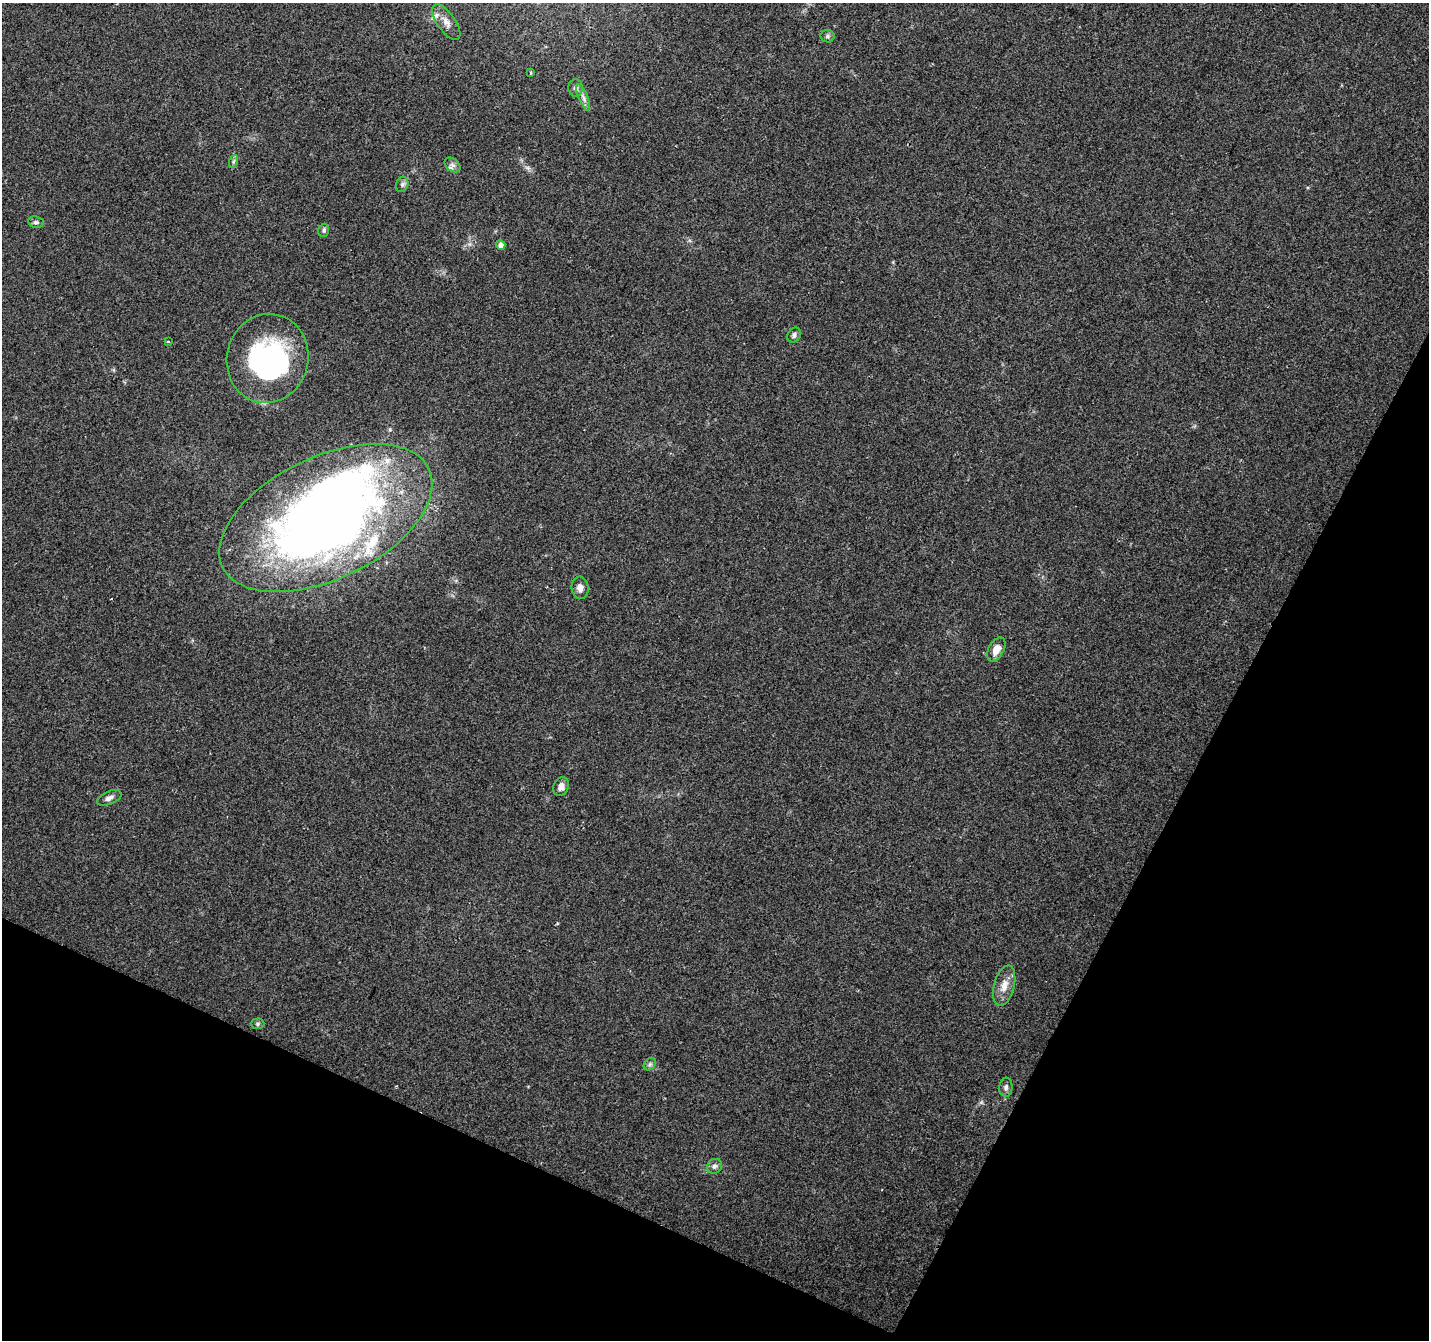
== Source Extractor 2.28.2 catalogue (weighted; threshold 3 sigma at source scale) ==
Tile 15 of 4 x 4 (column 3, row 4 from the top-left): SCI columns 2856-4282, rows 205-1542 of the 5720 x 5825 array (HDU 1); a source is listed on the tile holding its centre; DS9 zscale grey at full resolution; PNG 1431 x 1342 px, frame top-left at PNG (2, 3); each listed source drawn as its Kron ellipse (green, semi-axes under 4 px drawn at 4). Shown black and unused: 24% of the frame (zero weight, under 2 of 3 exposures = <1% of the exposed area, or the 3 px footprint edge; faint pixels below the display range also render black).
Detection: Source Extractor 2.28.2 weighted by HDU 2 'WHT'; one run over the whole footprint, this tile lists its part. Background 0.0704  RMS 0.0063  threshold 0.0286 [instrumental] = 3 sigma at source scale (4.5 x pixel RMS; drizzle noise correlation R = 1.50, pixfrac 1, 0.0396/0.0396 arcsec/px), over >= 5 px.
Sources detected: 34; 6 inside a brighter object's white glare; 1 cosmic-ray / hot-pixel residue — neither listed nor drawn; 3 inside a brighter listed object's ellipse — not listed separately; the other 24 listed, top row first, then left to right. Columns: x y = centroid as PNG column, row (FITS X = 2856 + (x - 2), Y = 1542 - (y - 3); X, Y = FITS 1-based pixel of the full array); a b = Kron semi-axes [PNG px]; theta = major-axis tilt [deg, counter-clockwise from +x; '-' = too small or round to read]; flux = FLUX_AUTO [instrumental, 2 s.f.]
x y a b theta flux
446 22 21 9 -55 5.9
828 36 7 6 - 1.4
531 73 3 3 - 1
576 88 9 7 -90 2.4
583 98 14 4 -68 2.8
234 161 7 4 70 1
453 165 9 6 -39 2.2
402 184 8 6 70 1.7
36 222 8 5 -8 1.5
324 230 6 5 - 1.3
501 245 5 4 - 3.9
794 335 8 6 55 1.9
168 341 3 3 - 0.76
268 358 45 40 75 88
326 518 114 61 26 630
580 588 11 8 -83 3.5
996 649 13 7 62 6.5
561 786 9 7 62 3.7
109 798 13 6 22 2.8
1004 986 20 10 75 7.6
258 1024 7 5 2 1.2
650 1064 7 5 45 1.4
1006 1087 9 6 86 2.1
714 1166 8 7 - 2